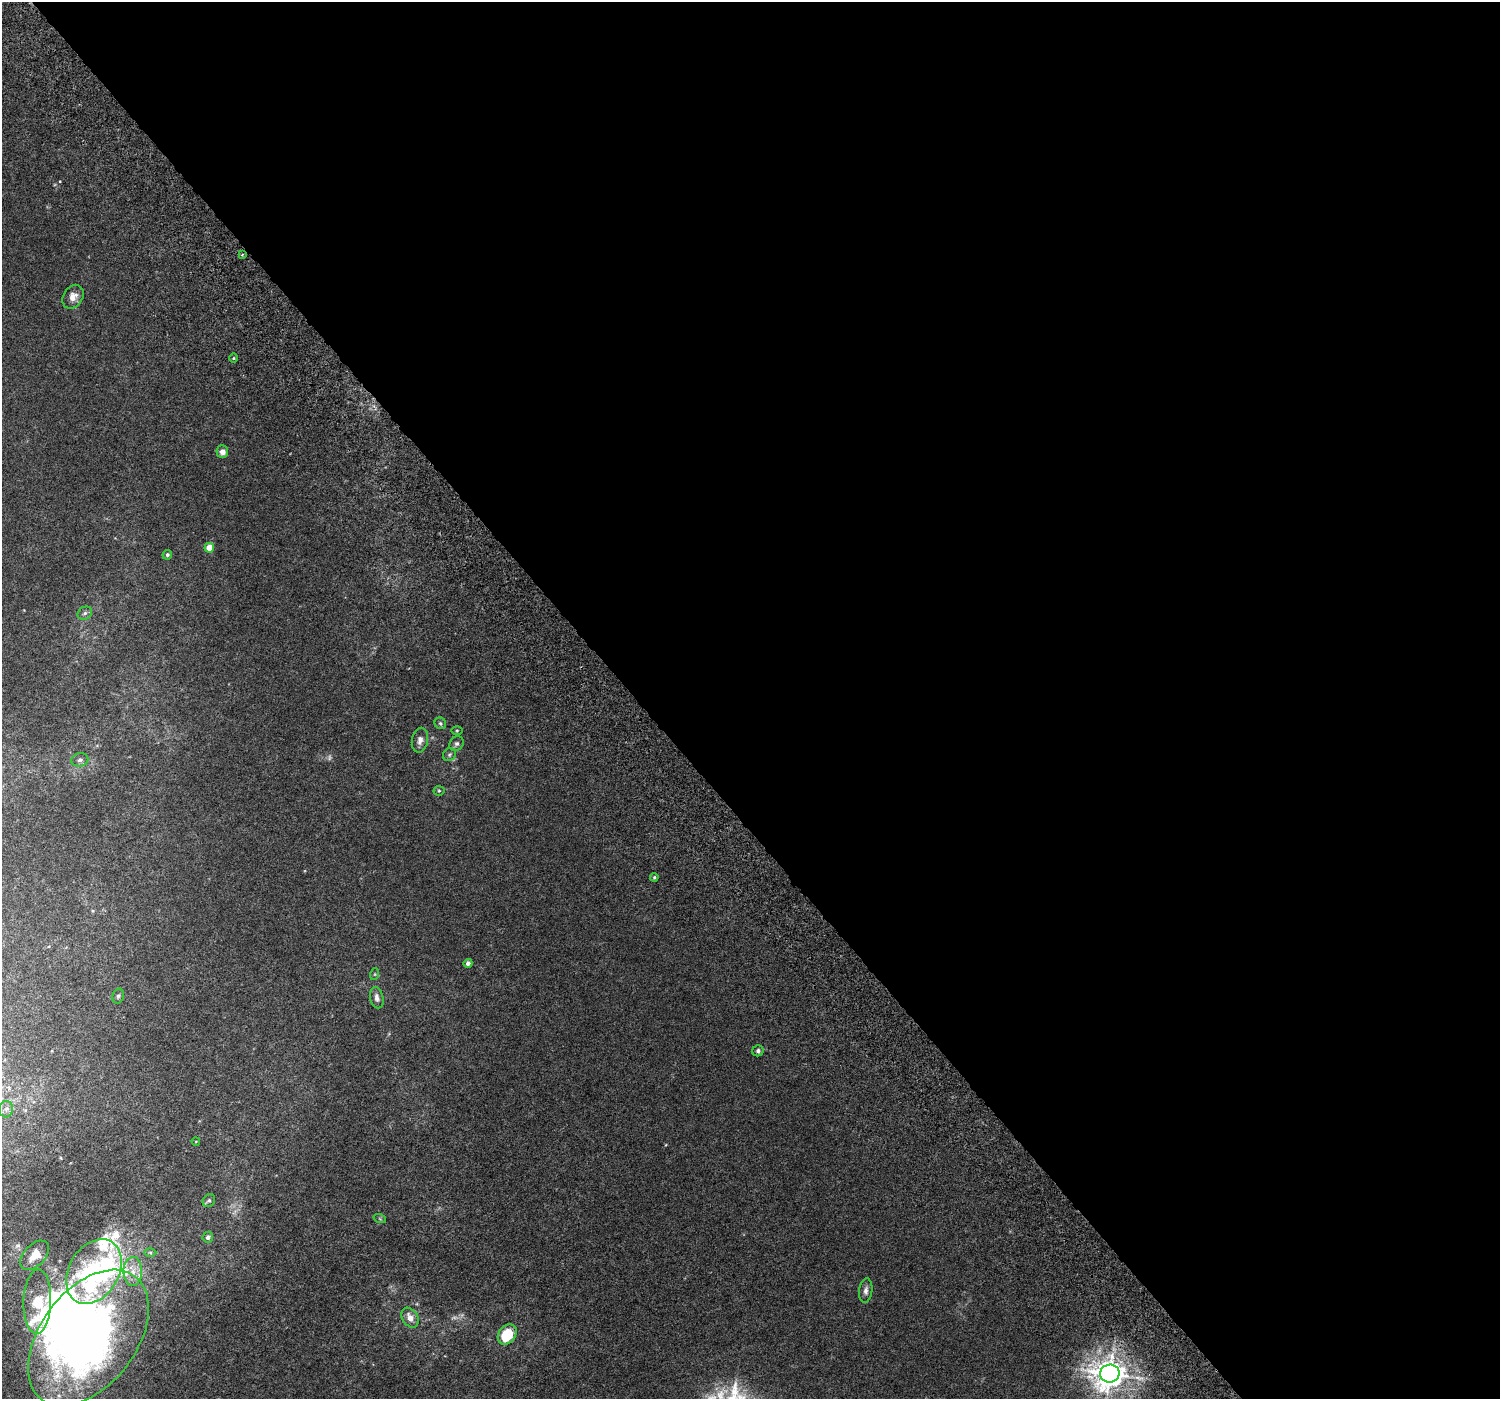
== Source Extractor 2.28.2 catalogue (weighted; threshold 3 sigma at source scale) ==
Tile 8 of 4 x 4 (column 4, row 2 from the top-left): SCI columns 4593-6090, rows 3018-4414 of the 6193 x 6098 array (HDU 1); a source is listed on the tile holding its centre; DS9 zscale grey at full resolution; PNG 1502 x 1401 px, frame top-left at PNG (2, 2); each listed source drawn as its Kron ellipse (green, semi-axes under 4 px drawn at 4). Shown black and unused: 58% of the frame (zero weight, under 5 of 10 exposures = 6% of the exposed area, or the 3 px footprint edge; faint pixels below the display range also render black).
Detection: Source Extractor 2.28.2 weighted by HDU 2 'WHT'; one run over the whole footprint, this tile lists its part. Background 0.00148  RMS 8.0e-04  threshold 0.00325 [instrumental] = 3 sigma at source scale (4.09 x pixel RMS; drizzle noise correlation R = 1.36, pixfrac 0.8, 0.0396/0.0396 arcsec/px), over >= 5 px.
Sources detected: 43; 2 too faint to see at this stretch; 3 inside a brighter object's white glare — neither listed nor drawn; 3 inside a brighter listed object's ellipse — not listed separately; the other 35 listed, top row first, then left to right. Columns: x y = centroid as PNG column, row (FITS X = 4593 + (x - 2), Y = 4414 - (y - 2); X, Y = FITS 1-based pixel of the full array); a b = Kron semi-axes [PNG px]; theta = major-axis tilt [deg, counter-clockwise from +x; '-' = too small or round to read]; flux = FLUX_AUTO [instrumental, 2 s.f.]
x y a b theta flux
242 255 4 3 - 0.1
73 297 13 9 57 0.55
233 358 4 3 - 0.062
222 452 6 6 - 0.37
209 548 5 5 - 1.1
167 555 5 4 - 0.13
85 613 7 6 - 0.2
440 723 6 5 - 0.13
457 730 5 3 - 0.067
420 740 12 8 79 0.4
457 744 8 6 49 0.19
449 755 7 6 - 0.15
80 760 8 6 9 0.22
439 791 5 5 - 0.089
654 877 4 3 - 0.078
468 963 4 4 - 0.2
375 974 6 4 72 0.078
118 996 7 5 74 0.14
377 998 11 6 -78 0.32
758 1051 6 5 - 0.16
6 1109 8 7 - 0.26
196 1141 4 3 - 0.042
209 1201 7 6 - 0.15
380 1219 6 4 -19 0.088
208 1237 5 5 - 0.2
150 1252 6 4 -1 0.11
35 1255 17 10 46 0.84
133 1271 14 9 88 0.76
94 1272 34 25 59 9.7
866 1291 12 6 83 0.29
37 1302 32 14 88 1.9
410 1318 10 7 -59 0.61
507 1334 11 8 52 2.4
88 1338 77 48 53 38
1110 1374 10 9 - 88
Isophote crosses this tile's border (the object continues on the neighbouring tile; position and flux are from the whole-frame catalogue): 1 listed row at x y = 1110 1374